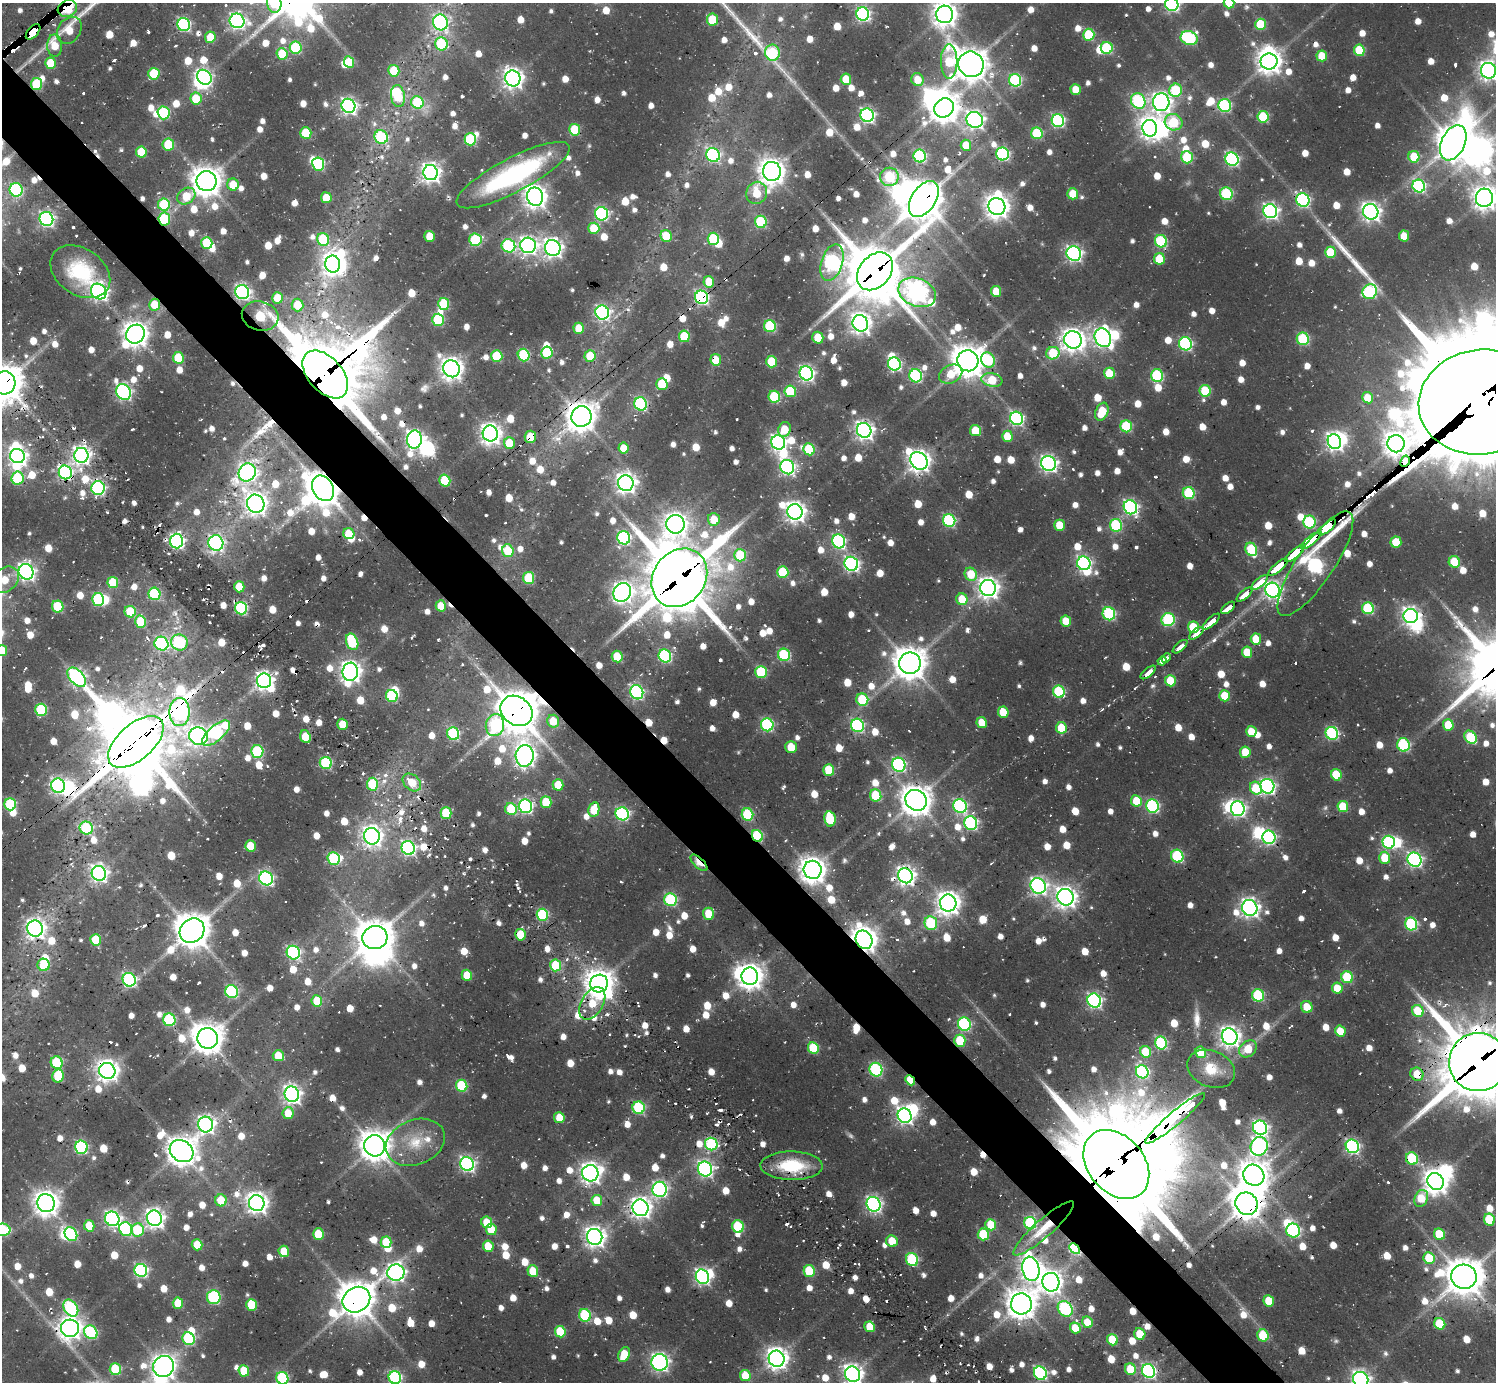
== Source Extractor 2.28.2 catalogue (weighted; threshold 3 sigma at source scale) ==
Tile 11 of 4 x 4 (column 3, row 3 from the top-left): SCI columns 3161-4654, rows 1806-3185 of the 6147 x 6133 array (HDU 1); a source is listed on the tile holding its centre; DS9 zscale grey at full resolution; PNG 1498 x 1384 px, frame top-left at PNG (2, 3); each listed source drawn as its Kron ellipse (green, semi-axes under 4 px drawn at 4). Shown black and unused: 5% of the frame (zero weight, under 2 of 3 exposures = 7% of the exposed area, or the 3 px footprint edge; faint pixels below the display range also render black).
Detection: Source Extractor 2.28.2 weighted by HDU 2 'WHT'; one run over the whole footprint, this tile lists its part. Background 0.0994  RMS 0.011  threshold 0.0476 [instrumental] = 3 sigma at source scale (4.5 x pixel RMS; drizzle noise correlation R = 1.50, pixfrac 1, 0.05/0.05 arcsec/px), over >= 5 px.
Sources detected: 1366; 6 too faint to see at this stretch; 59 inside a brighter object's white glare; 54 cosmic-ray / hot-pixel residue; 4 long thin detections or spike segments (spike, bleed or trail) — neither listed nor drawn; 7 inside a brighter listed object's ellipse — not listed separately; of the other 1236, all 500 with FLUX_AUTO >= 24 (the completeness limit of this list) listed and drawn (736 fainter detections not listed), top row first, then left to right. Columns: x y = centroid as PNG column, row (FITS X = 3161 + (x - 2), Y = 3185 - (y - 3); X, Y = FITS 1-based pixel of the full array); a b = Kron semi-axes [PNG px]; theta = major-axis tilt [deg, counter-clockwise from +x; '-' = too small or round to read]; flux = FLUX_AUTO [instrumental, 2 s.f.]
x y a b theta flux
274 3 10 7 -80 63
1229 3 5 5 - 31
1172 4 7 6 - 270
67 9 10 8 26 280
863 14 7 6 - 250
945 14 8 8 - 1100
712 19 6 5 - 46
237 21 7 7 - 370
440 22 8 7 - 230
184 24 7 6 - 200
1261 24 5 5 - 58
69 30 15 11 53 26
33 32 9 5 47 2200
1089 35 6 5 - 70
210 37 6 5 - 29
1189 38 9 6 -19 150
441 44 6 6 - 84
55 45 11 7 -88 29
296 48 6 6 - 94
1107 48 6 6 - 90
1359 50 5 5 - 59
772 53 8 7 - 79
282 54 6 5 - 39
1322 56 5 5 - 33
1269 61 8 8 - 1000
349 62 6 5 - 38
949 62 17 8 -89 60
51 63 5 5 - 41
971 64 13 12 - 2000
394 71 6 5 - 43
1489 71 8 7 - 610
154 74 6 5 - 60
204 77 8 6 -46 290
513 78 8 7 - 700
846 79 5 5 - 32
918 80 6 6 - 24
1015 80 6 6 - 130
37 84 6 5 - 78
1076 89 5 5 - 26
1176 90 7 6 - 84
398 96 11 7 -80 50
196 99 6 5 - 35
1138 101 8 7 - 150
417 102 6 6 - 81
1161 102 9 8 - 610
1225 105 6 6 - 130
348 106 7 6 - 370
944 108 10 9 - 1500
164 113 6 6 - 110
867 115 7 6 - 300
1263 117 6 5 - 72
975 120 8 7 - 520
1058 120 6 6 - 180
1174 122 9 8 - 54
1150 128 8 7 - 770
575 130 6 5 - 59
306 133 6 5 - 55
1037 133 6 5 - 73
381 137 7 6 - 100
470 139 6 6 - 100
1453 143 19 11 64 2200
168 144 6 5 - 53
966 145 5 5 - 32
141 152 5 5 - 47
1002 154 6 6 - 170
713 155 7 6 - 220
920 156 6 6 - 160
1187 157 6 6 - 64
1414 157 6 5 - 40
1232 159 7 6 - 200
318 164 6 6 - 140
772 171 9 9 - 1200
431 172 7 7 - 630
513 175 63 17 28 200
889 177 9 9 - 91
206 181 10 10 - 1700
233 185 6 6 - 27
1419 186 6 6 - 180
16 190 7 6 - 150
757 193 11 10 - 38
1073 194 5 5 - 33
1226 194 6 6 - 100
186 196 10 7 36 28
535 197 9 8 - 960
326 198 5 5 - 26
1484 198 9 8 - 1100
924 199 20 12 57 2700
1303 200 7 6 - 210
164 205 6 6 - 82
997 206 8 8 - 1000
1270 211 7 6 - 350
1371 212 8 7 - 520
602 214 7 6 - 190
46 219 7 6 - 310
164 219 6 6 - 79
761 222 6 6 - 93
594 228 6 5 - 39
430 236 5 5 - 26
666 236 6 5 - 35
1404 236 5 5 - 26
323 239 6 6 - 70
713 239 6 5 - 77
475 240 6 6 - 85
1161 241 6 6 - 110
207 243 6 5 - 59
528 245 8 7 - 480
508 246 7 6 - 130
553 248 8 7 - 590
1330 252 5 5 - 50
1074 254 7 7 - 300
1159 259 5 5 - 35
832 263 19 10 72 340
333 264 8 7 - 720
875 271 21 15 50 5800
80 272 32 23 -33 74
709 282 6 5 - 29
996 291 5 5 - 31
99 292 8 7 - 450
242 292 7 6 - 300
917 292 19 14 -22 750
1370 292 7 7 - 150
701 297 7 6 - 270
278 298 5 5 - 32
444 304 6 5 - 60
155 305 6 5 - 30
297 305 6 6 - 31
602 312 7 6 - 280
260 316 18 14 -14 97
438 320 6 5 - 87
860 323 8 7 - 680
770 326 6 6 - 110
579 328 5 5 - 29
135 334 10 9 - 1200
684 336 6 5 - 55
818 338 6 5 - 30
1103 338 9 8 - 580
1303 339 6 6 - 100
1073 340 9 8 - 920
1185 344 6 6 - 170
547 352 6 5 - 60
1053 353 6 6 - 55
524 355 6 6 - 97
497 356 6 5 - 63
590 356 6 5 - 33
178 358 6 5 - 50
716 360 5 5 - 28
988 360 8 7 - 92
968 361 11 10 - 2100
772 362 6 5 - 49
894 364 6 6 - 180
451 369 9 8 - 900
806 373 7 6 - 330
1109 373 6 5 - 36
325 374 28 17 -48 8800
951 374 12 9 25 27
1157 375 6 6 - 110
916 376 6 6 - 140
992 380 10 6 -11 40
4 383 11 11 - 2600
662 384 6 5 - 54
790 391 6 6 - 59
1205 391 6 5 - 61
124 392 8 6 -59 330
774 397 6 5 - 75
1368 398 5 5 - 31
1481 402 63 52 8 44000
641 404 7 6 - 140
1102 412 9 6 67 40
581 416 10 10 - 1600
1016 418 7 6 - 230
1126 426 6 5 - 81
784 429 7 6 - 26
864 430 7 7 - 590
975 431 5 5 - 35
490 434 8 7 - 770
1007 436 5 5 - 28
530 437 6 6 - 33
414 439 9 7 81 520
1334 441 7 6 - 500
778 442 7 6 - 400
509 443 6 5 - 31
1396 444 8 8 - 1100
623 448 5 5 - 24
809 449 6 5 - 64
81 455 7 7 - 520
17 456 7 7 - 570
919 461 9 8 - 880
1405 461 6 4 63 1700
1049 464 7 7 - 420
787 467 7 6 - 300
65 472 7 6 - 240
247 472 9 8 - 430
17 478 6 6 - 87
445 481 6 5 - 58
626 483 8 7 - 650
98 488 7 6 - 220
323 488 13 10 -62 2300
1189 493 6 6 - 88
256 504 9 8 - 830
1130 507 7 6 - 270
795 512 8 7 - 690
714 520 6 6 - 26
949 521 6 6 - 160
1310 522 6 6 - 110
675 524 9 9 - 870
1059 525 5 5 - 29
1116 525 6 6 - 98
1327 527 11 4 41 1400
349 534 5 5 - 29
624 538 7 6 - 200
1311 540 13 4 40 1200
176 541 7 6 - 330
839 541 7 6 - 200
1396 542 5 5 - 30
216 543 8 7 - 270
1251 549 7 5 -65 71
508 551 6 5 - 39
1295 553 12 3 40 1100
740 555 6 6 - 56
1454 562 6 5 - 46
1084 563 7 6 - 270
851 564 7 6 - 310
1315 564 62 18 56 480
1278 567 12 3 40 1100
26 572 8 7 - 450
783 572 6 5 - 69
971 574 7 6 - 30
529 578 6 5 - 67
679 578 31 26 54 7200
5 580 16 11 37 28
113 582 6 5 - 47
1260 582 10 3 42 520
239 587 5 5 - 26
988 588 8 7 - 760
1272 590 7 7 - 480
622 592 10 8 55 630
154 594 6 6 - 110
1245 594 9 3 40 600
98 599 6 6 - 130
962 599 6 5 - 28
58 606 6 5 - 61
441 606 5 5 - 26
241 608 6 6 - 160
1228 608 8 3 39 510
1368 608 6 5 - 93
130 612 6 5 - 43
1109 614 6 6 - 130
1411 616 7 7 - 510
1168 620 7 6 - 140
1066 621 5 5 - 27
141 622 6 5 - 56
1211 622 11 3 42 640
1193 627 5 5 - 44
1196 633 8 3 40 510
1256 639 5 5 - 32
179 642 8 8 - 82
352 642 8 6 -68 77
161 644 7 7 - 170
1180 647 9 3 41 520
2 651 5 5 - 30
1247 652 5 5 - 31
784 655 6 6 - 110
617 656 6 5 - 42
665 656 6 6 - 150
1166 658 5 3 - 240
1162 661 4 3 - 240
910 663 11 11 - 2100
350 672 9 8 - 750
761 672 6 5 - 75
1148 672 9 3 40 570
77 677 11 7 -48 370
264 681 7 7 - 510
1170 681 6 5 - 33
637 692 7 6 - 210
1059 692 6 6 - 93
392 696 6 5 - 100
1225 696 5 5 - 35
862 700 6 6 - 66
41 710 6 5 - 88
516 711 17 14 -38 3800
180 712 14 10 90 270
1003 712 5 5 - 28
553 721 6 6 - 24
982 722 5 5 - 25
342 724 5 5 - 27
495 725 11 9 76 110
767 725 6 6 - 160
857 725 7 6 - 190
1448 725 5 5 - 38
1061 728 6 5 - 31
1251 731 5 5 - 25
216 733 17 7 41 180
1332 733 6 6 - 150
453 734 6 6 - 140
198 736 9 8 - 450
305 737 6 5 - 34
1470 737 7 5 -52 68
136 742 33 18 41 9300
1403 745 7 6 - 130
791 747 6 5 - 26
257 751 6 6 - 100
1245 752 5 5 - 35
525 756 11 9 84 730
326 763 6 6 - 110
899 765 7 6 - 200
829 770 6 5 - 45
1336 775 6 5 - 42
412 782 10 7 -41 24
372 784 6 5 - 58
558 785 5 5 - 27
58 786 7 6 - 280
1267 786 7 7 - 310
1256 788 7 5 -56 38
876 795 6 5 - 61
916 800 11 10 - 1800
1136 801 6 5 - 36
546 802 6 5 - 50
10 804 6 5 - 94
525 806 7 6 - 250
960 806 7 6 - 180
1152 806 6 6 - 180
1343 806 5 5 - 40
511 809 6 5 - 53
1238 809 7 7 - 300
594 810 7 5 78 43
446 813 6 5 - 47
622 814 7 6 - 190
747 814 6 5 - 87
830 819 7 5 -80 59
971 823 7 6 - 190
86 828 7 6 - 100
372 836 8 8 - 680
757 836 6 5 - 93
1269 837 7 6 - 210
1389 842 6 6 - 130
250 846 5 5 - 29
408 848 7 6 - 300
1177 856 6 6 - 110
333 858 6 6 - 90
1385 858 6 5 - 35
1414 860 7 6 - 290
699 863 11 5 -42 27
813 870 9 9 - 1300
99 873 7 7 - 440
905 876 8 7 - 600
266 878 7 6 - 230
1038 886 8 7 - 390
1066 897 8 8 - 800
671 900 6 6 - 130
948 903 8 8 - 1100
1250 908 8 7 - 530
709 914 6 5 - 30
542 915 6 5 - 100
931 923 7 6 - 81
1411 924 6 6 - 130
35 929 8 7 - 590
192 931 13 11 44 2400
520 935 6 5 - 33
375 938 12 11 - 2500
96 940 6 5 - 40
864 940 9 8 - 1200
293 953 7 6 - 220
44 965 6 6 - 37
556 965 6 5 - 55
467 975 5 5 - 32
750 976 9 8 - 1100
1347 977 6 5 - 75
129 980 7 6 - 210
599 983 9 8 - 1400
1337 988 5 5 - 27
232 992 6 6 - 140
1258 995 6 6 - 99
317 1001 6 5 - 35
1094 1001 7 6 - 280
592 1003 18 10 59 38
1307 1007 6 5 - 25
1418 1011 6 5 - 39
169 1020 6 6 - 120
964 1024 7 6 - 170
1340 1031 5 5 - 27
1230 1037 8 7 - 690
208 1038 10 10 - 1800
960 1041 6 5 - 50
1161 1043 6 6 - 130
813 1048 6 5 - 61
1248 1049 10 7 39 27
1145 1052 6 5 - 34
1201 1052 6 5 - 34
278 1056 5 5 - 28
1478 1062 29 29 - 9200
57 1063 6 6 - 76
1211 1069 25 18 -22 32
876 1070 7 6 - 140
107 1071 8 8 - 850
1142 1072 7 6 - 160
1417 1074 7 6 - 25
58 1076 7 5 78 45
910 1080 5 4 - 43
462 1086 6 5 - 81
292 1094 8 7 - 500
639 1108 6 6 - 130
288 1113 6 5 - 25
905 1116 7 6 - 440
559 1118 5 5 - 27
1175 1118 38 6 40 680
206 1125 8 7 - 470
1260 1128 7 6 - 320
415 1142 30 22 22 42
711 1144 6 6 - 120
375 1146 11 10 - 1800
1259 1146 10 8 66 330
1352 1146 7 6 - 260
81 1147 6 6 - 150
182 1151 12 10 -36 1800
1412 1159 6 6 - 81
467 1164 7 6 - 300
1116 1164 38 28 -49 18000
792 1166 31 14 -1 55
705 1169 7 7 - 340
590 1173 8 8 - 690
1254 1175 11 10 - 1600
1436 1181 9 8 - 1100
660 1189 7 7 - 290
1421 1198 9 6 64 35
221 1200 6 5 - 33
597 1200 6 5 - 35
46 1203 9 8 - 1000
257 1203 8 7 - 730
874 1204 7 6 - 310
1247 1204 12 11 - 1900
640 1208 8 8 - 690
154 1218 8 7 - 620
112 1219 7 7 - 340
1489 1219 6 5 - 59
487 1222 6 5 - 25
1030 1223 6 6 - 120
991 1225 6 5 - 36
89 1226 6 5 - 28
738 1226 6 5 - 68
1044 1228 39 9 41 29
126 1229 7 6 - 140
491 1229 6 5 - 29
3 1230 8 6 -1 88
138 1230 6 6 - 63
1293 1230 7 7 - 150
71 1234 7 6 - 120
318 1234 6 5 - 43
983 1234 6 5 - 61
1439 1234 6 5 - 45
595 1237 8 7 - 710
892 1241 6 5 - 26
386 1242 5 5 - 37
197 1245 5 5 - 29
488 1246 5 5 - 28
1075 1248 6 4 -45 120
284 1251 6 5 - 32
1429 1258 6 5 - 44
912 1260 7 6 - 100
1031 1269 12 8 -78 900
141 1270 7 6 - 210
533 1271 6 5 - 31
809 1271 6 5 - 63
396 1273 8 8 - 470
702 1277 7 6 - 320
1464 1277 13 12 - 2600
1051 1282 9 8 - 850
214 1297 7 7 - 130
356 1300 14 12 32 2600
1269 1301 6 5 - 33
178 1303 5 5 - 35
1021 1304 10 10 - 1600
251 1305 6 5 - 51
71 1308 9 6 -55 160
1065 1309 8 7 - 130
585 1315 6 6 - 91
1087 1322 6 5 - 25
1440 1324 6 5 - 53
869 1327 5 5 - 25
70 1328 9 8 - 810
1075 1328 5 5 - 26
91 1332 7 6 - 130
560 1332 6 5 - 50
1140 1334 6 5 - 33
1263 1335 6 5 - 40
188 1339 6 6 - 100
1112 1340 6 5 - 43
624 1355 8 5 67 35
777 1359 8 8 - 870
660 1362 8 8 - 350
163 1366 11 10 - 1000
115 1369 6 5 - 67
1130 1369 6 5 - 35
244 1371 6 5 - 37
1148 1371 7 6 - 260
1040 1373 7 6 - 200
853 1374 8 7 - 620
745 1375 6 5 - 29
282 1378 6 6 - 110
395 1378 6 6 - 170
1361 1379 8 7 - 490
Overlapping masked pixels (flux is a lower limit): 61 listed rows (the first 20) at x y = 67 9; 237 21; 33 32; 971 64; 37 84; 924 199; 164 219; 875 271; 701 297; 155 305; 260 316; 716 360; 325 374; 4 383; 1481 402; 581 416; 530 437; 1396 444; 1405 461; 65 472
Isophote crosses this tile's border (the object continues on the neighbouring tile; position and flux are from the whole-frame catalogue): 17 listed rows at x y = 274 3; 1229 3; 1172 4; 945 14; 1489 71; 1484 198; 4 383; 1481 402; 5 580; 2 651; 1478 1062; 3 1230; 163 1366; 853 1374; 282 1378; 395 1378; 1361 1379